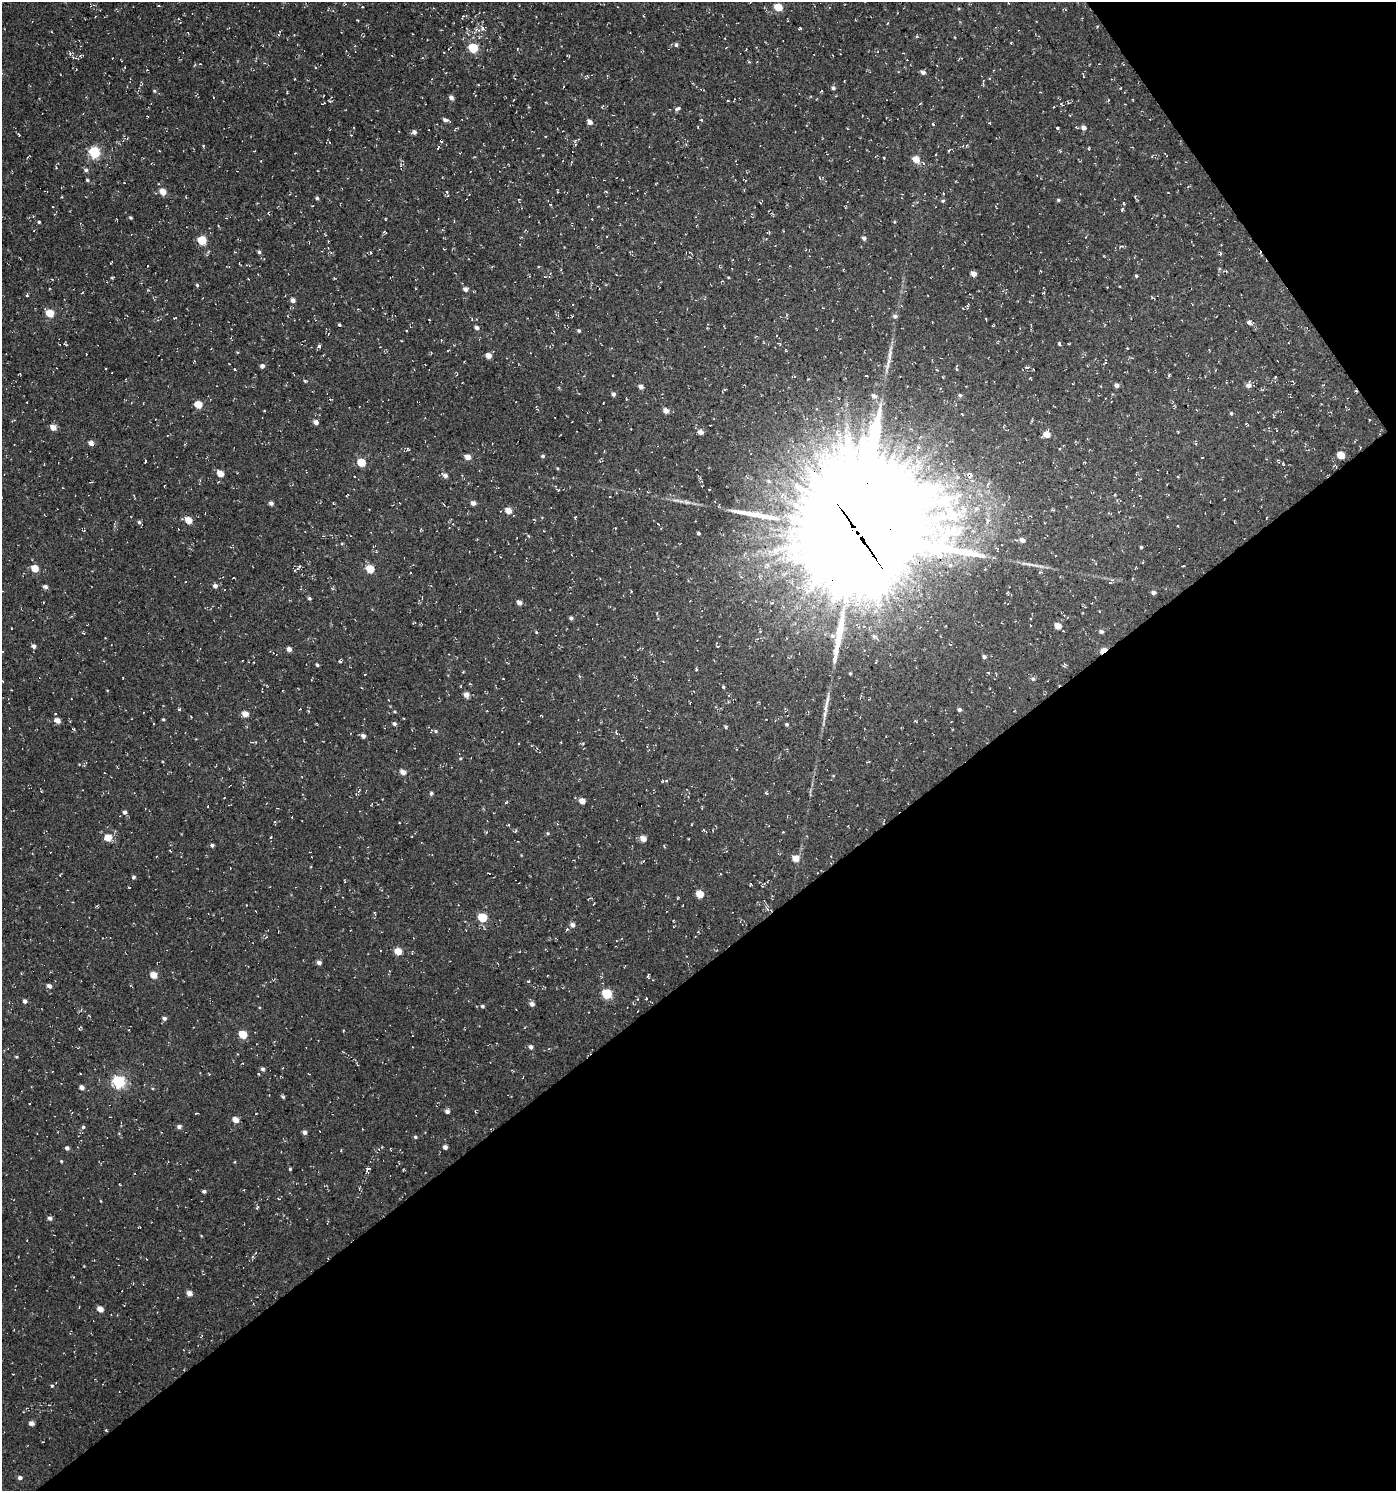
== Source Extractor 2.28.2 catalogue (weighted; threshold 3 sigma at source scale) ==
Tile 12 of 4 x 4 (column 4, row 3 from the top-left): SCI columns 4375-5768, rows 1491-2979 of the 5894 x 5958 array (HDU 1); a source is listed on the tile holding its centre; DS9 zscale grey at full resolution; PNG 1398 x 1493 px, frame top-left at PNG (2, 2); no overlay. Shown black and unused: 38% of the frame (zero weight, under 3 of 4 exposures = <1% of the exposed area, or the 3 px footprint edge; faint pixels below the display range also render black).
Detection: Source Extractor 2.28.2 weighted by HDU 2 'WHT'; one run over the whole footprint, this tile lists its part. Background -0.0373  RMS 0.0053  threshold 0.0238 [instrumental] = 3 sigma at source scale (4.5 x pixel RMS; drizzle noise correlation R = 1.50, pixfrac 1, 0.0396/0.0396 arcsec/px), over >= 5 px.
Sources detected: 305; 17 cosmic-ray / hot-pixel residue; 4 long thin detections or spike segments (spike, bleed or trail) — not listed; the other 284 listed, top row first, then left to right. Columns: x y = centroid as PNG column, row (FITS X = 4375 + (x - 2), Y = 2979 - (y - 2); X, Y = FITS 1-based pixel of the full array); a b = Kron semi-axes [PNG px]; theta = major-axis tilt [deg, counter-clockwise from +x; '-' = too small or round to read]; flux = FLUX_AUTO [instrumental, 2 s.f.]
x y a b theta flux
778 7 5 5 - 13
643 16 4 2 - 0.36
482 28 9 6 -56 2
800 28 4 3 - 0.57
278 35 4 2 - 0.47
1011 42 3 2 - 0.4
676 45 5 5 - 1.3
473 48 5 5 - 32
726 48 3 2 - 0.34
73 57 9 4 -28 1.4
923 72 5 4 - 1.8
989 78 4 2 - 0.39
294 79 3 2 - 0.41
478 84 4 3 - 0.35
833 88 5 4 - 1.2
154 91 5 4 - 0.67
821 91 5 2 - 0.33
213 97 3 2 - 0.37
451 98 5 4 - 2.1
1108 100 4 3 - 0.54
324 103 6 3 31 0.51
920 103 4 2 - 0.39
1061 104 5 3 - 0.5
677 109 9 4 28 1.1
445 120 8 3 -21 1.3
590 122 5 5 - 2.5
933 124 5 3 - 0.43
1057 128 4 3 - 0.61
1084 128 5 5 - 2.5
414 132 5 4 - 1.8
18 134 4 2 - 0.63
441 140 4 3 - 2.9
203 146 3 3 - 0.53
949 150 4 3 - 0.56
159 151 3 2 - 0.36
94 152 6 5 - 50
28 157 6 2 30 0.5
883 158 3 3 - 2
916 159 7 6 - 5.8
56 168 4 4 - 0.52
86 170 5 5 - 0.98
820 178 5 4 - 0.73
87 180 4 4 - 0.73
163 192 5 4 - 7.5
447 192 5 3 - 0.49
606 192 4 3 - 0.51
943 193 3 2 - 0.83
317 198 4 4 - 0.93
1058 200 4 4 - 0.72
943 201 5 4 - 0.72
550 205 4 3 - 0.65
1122 209 6 3 46 0.56
268 213 5 3 - 0.43
130 217 4 4 - 0.72
592 219 3 2 - 0.36
39 222 4 3 - 0.78
768 232 5 3 - 0.5
864 238 5 4 - 1.5
202 240 5 5 - 21
259 252 5 4 - 1.1
371 252 3 3 - 0.78
1226 271 4 4 - 0.46
973 274 4 4 - 3.8
1136 276 4 3 - 0.71
728 277 4 3 - 0.47
112 278 4 3 - 0.59
334 278 4 3 - 0.4
197 285 4 4 - 0.75
1107 287 2 2 - 0.46
465 289 5 4 - 2.7
82 292 4 2 - 0.41
1043 293 3 2 - 0.55
27 296 4 3 - 0.57
293 300 4 4 - 2.4
967 306 6 4 71 0.72
50 313 6 4 -40 16
895 316 6 5 - 1.6
986 319 4 2 - 0.43
1249 322 7 5 -26 1.7
339 325 3 3 - 0.73
477 328 4 4 - 1.9
579 331 4 4 - 0.8
1059 344 4 3 - 5.1
319 346 5 4 - 1.1
1127 348 2 2 - 0.48
86 354 3 2 - 0.35
488 355 5 5 - 4.1
890 355 31 5 82 5.3
464 361 3 2 - 0.34
262 366 4 4 - 2
1027 367 7 3 7 0.82
105 369 2 2 - 0.48
234 369 3 2 - 0.45
956 369 5 3 - 0.52
1169 375 5 3 - 0.54
793 376 6 2 2 0.62
866 376 3 2 - 0.38
942 377 2 2 - 0.49
1275 377 4 4 - 0.43
1030 378 3 2 - 0.43
305 381 5 3 - 0.61
1117 385 5 4 - 2
1248 385 6 6 - 2.6
641 387 5 5 - 2.3
724 390 6 2 28 0.54
613 394 4 4 - 1.7
960 395 6 4 -65 0.79
874 396 6 5 - 1.9
603 403 3 2 - 0.38
198 404 5 5 - 12
666 410 5 4 - 4.9
1231 413 5 4 - 0.74
962 414 3 2 - 0.57
14 420 3 3 - 0.42
1369 420 3 2 - 0.35
316 422 5 4 - 3.1
1246 424 7 3 -29 0.52
53 427 5 4 - 5.2
700 432 4 4 - 3.5
1178 432 4 3 - 0.4
1046 434 5 5 - 6.5
91 443 4 4 - 4.1
408 449 4 3 - 0.71
1059 449 3 3 - 0.51
1341 455 6 5 - 8.1
543 456 4 4 - 1
467 457 5 4 - 5.5
1202 458 3 2 - 0.46
145 461 4 3 - 0.43
361 462 5 5 - 14
1085 462 4 3 - 0.45
557 468 4 3 - 0.48
220 474 5 4 - 7.3
445 475 7 5 -39 2.3
969 476 4 3 - 9.3
769 481 6 5 - 1.1
558 490 4 3 - 0.52
709 490 3 2 - 0.42
1115 494 4 3 - 0.51
610 496 3 2 - 0.38
687 502 11 5 -18 1.9
271 503 4 4 - 1.9
333 503 3 2 - 0.37
473 503 5 4 - 2.1
977 508 9 5 -10 2.4
508 510 5 5 - 5.3
575 517 3 2 - 0.86
188 520 5 4 - 8.7
988 521 10 7 73 2.8
139 522 5 4 - 1.1
1178 526 3 2 - 0.4
858 532 46 41 61 24000
698 533 3 3 - 0.93
528 536 5 3 - 0.5
1022 540 5 4 - 3.5
342 544 5 3 - 0.46
1141 547 4 4 - 0.63
1056 556 3 2 - 0.47
1028 564 15 3 -3 2
299 566 6 3 57 0.71
1183 566 3 2 - 0.33
35 568 5 5 - 8.5
370 569 5 5 - 15
215 586 5 4 - 2.2
45 587 5 4 - 2
1153 593 5 4 - 1.8
309 598 4 4 - 0.96
519 602 5 4 - 2.9
571 618 4 4 - 1.1
1030 625 3 2 - 0.66
1058 626 5 4 - 6.2
536 632 4 3 - 0.5
1101 632 5 4 - 1.4
832 636 6 6 - 1.5
105 638 2 2 - 0.31
34 646 4 4 - 2.3
718 646 4 2 - 0.38
289 649 5 4 - 2.6
1103 650 7 4 29 8.8
984 657 4 4 - 1.5
340 661 5 3 - 0.69
317 665 4 3 - 0.74
696 669 4 3 - 0.61
463 672 3 3 - 0.44
850 673 4 3 - 0.55
365 674 3 2 - 0.36
579 676 4 3 - 0.49
1033 679 6 5 - 1.2
2 681 3 2 - 0.35
723 687 4 3 - 0.57
466 694 5 4 - 3.8
869 699 4 3 - 0.39
179 709 4 4 - 0.69
959 710 4 4 - 1.4
308 711 5 4 - 0.62
395 711 4 4 - 0.54
245 714 5 5 - 5
541 715 4 2 - 0.37
163 719 4 3 - 0.72
58 720 5 4 - 4.3
154 724 2 2 - 0.51
394 724 5 4 - 1.2
787 724 4 4 - 0.86
726 727 4 4 - 0.76
73 729 5 3 - 0.62
436 731 6 5 - 1.1
616 733 6 3 -69 0.64
363 736 4 4 - 2.2
886 736 2 2 - 0.45
460 758 5 4 - 0.59
868 762 5 3 - 0.46
403 772 4 4 - 4.1
662 781 5 3 - 0.45
41 791 4 2 - 0.35
431 793 5 4 - 1
766 793 5 3 - 0.6
224 798 3 2 - 0.31
582 801 5 4 - 5.2
372 804 3 2 - 0.43
125 812 4 4 - 1.8
509 825 3 3 - 0.59
704 830 6 3 -35 0.53
548 833 5 4 - 0.74
108 838 5 4 - 10
643 838 5 4 - 5.2
212 845 4 4 - 1.2
796 858 5 5 - 6.9
643 861 4 2 - 0.65
133 877 4 3 - 1.4
344 881 4 3 - 0.4
750 884 4 2 - 0.49
700 894 5 4 - 11
97 906 4 4 - 0.49
767 909 6 4 -68 0.97
375 913 5 3 - 0.49
483 917 5 5 - 23
572 925 5 5 - 2.3
567 929 4 4 - 0.77
266 937 5 3 - 0.45
398 951 5 4 - 10
412 954 4 3 - 0.53
319 963 4 4 - 2.2
154 975 5 4 - 9.1
648 975 5 3 - 0.78
528 981 4 4 - 0.52
49 986 5 4 - 2.5
607 994 6 5 - 30
646 998 3 3 - 0.73
25 1001 4 4 - 2.1
532 1004 5 4 - 2.2
482 1006 4 4 - 1.1
164 1018 5 4 - 1.7
80 1028 6 3 53 0.53
243 1034 5 5 - 13
530 1047 5 4 - 1.8
16 1057 4 3 - 0.56
263 1069 5 4 - 1.7
209 1074 4 3 - 0.35
259 1074 3 3 - 0.51
119 1082 6 5 - 79
82 1087 4 4 - 3.3
283 1097 4 4 - 0.95
447 1111 4 4 - 2.1
475 1111 5 3 - 0.46
196 1113 3 2 - 0.72
235 1120 5 4 - 6.6
83 1127 5 5 - 0.85
179 1127 4 4 - 2.1
305 1132 4 4 - 1.9
415 1137 4 4 - 0.8
445 1147 4 4 - 2.4
67 1148 4 4 - 1.8
61 1161 4 3 - 0.53
290 1169 3 3 - 0.66
368 1170 10 6 62 1.4
204 1191 4 3 - 1.2
279 1199 3 2 - 0.43
257 1207 6 3 58 0.63
50 1218 4 4 - 2.2
189 1293 4 4 - 4.4
100 1309 5 4 - 5.2
52 1386 4 4 - 0.71
31 1423 4 4 - 3.4
20 1478 4 4 - 2
Overlapping masked pixels (flux is a lower limit): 5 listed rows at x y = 441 140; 1341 455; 969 476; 858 532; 1103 650